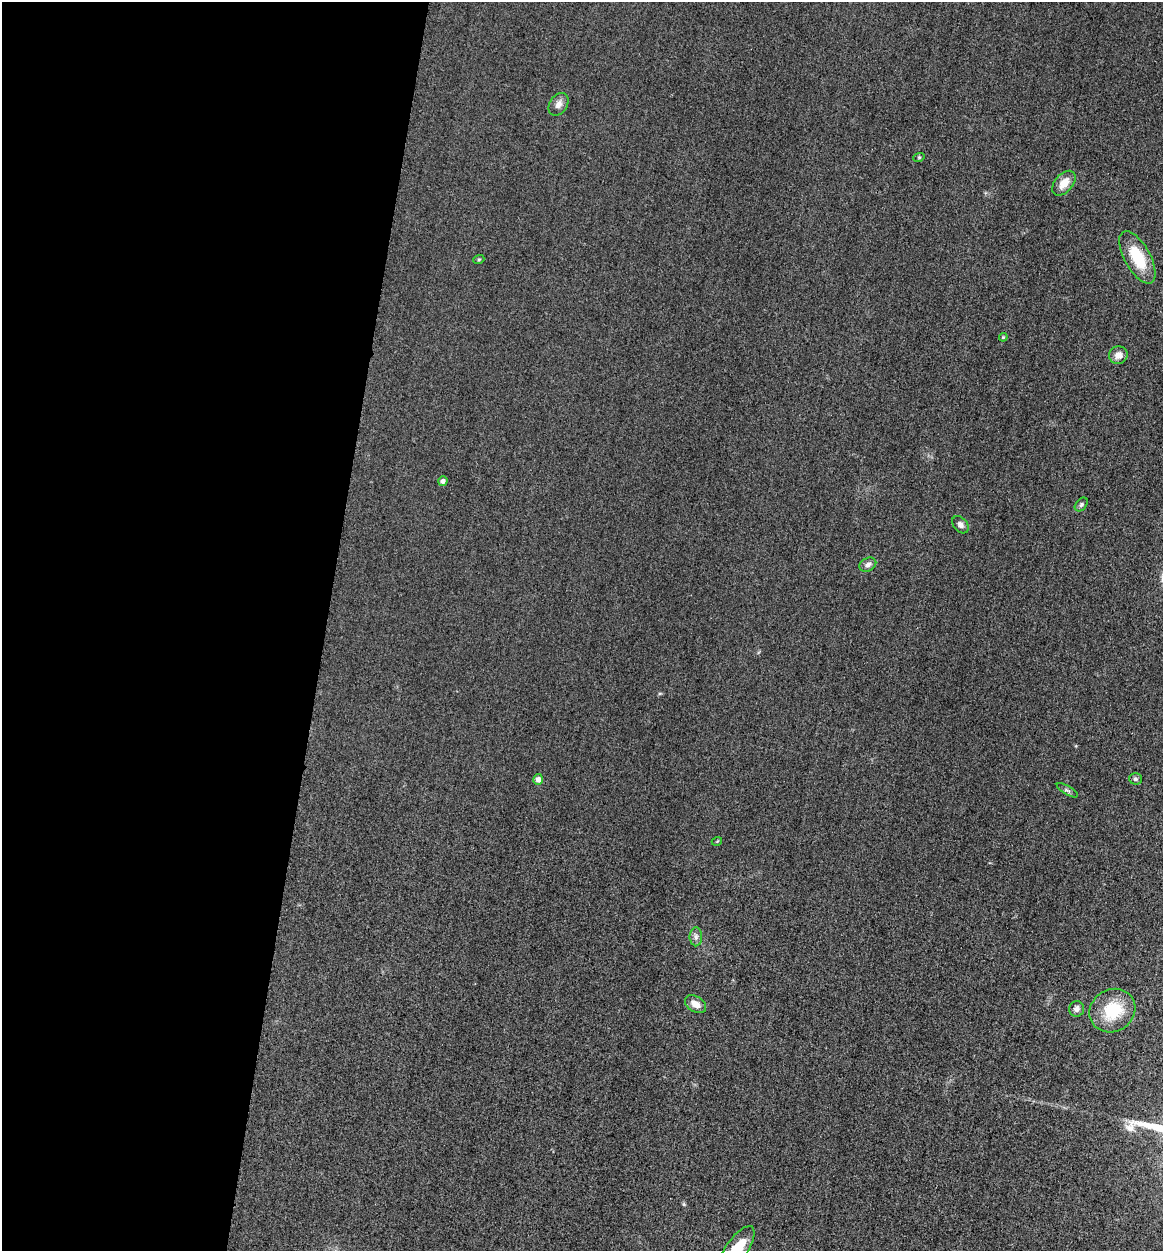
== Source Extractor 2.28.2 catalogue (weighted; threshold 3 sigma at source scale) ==
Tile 5 of 4 x 4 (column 1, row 2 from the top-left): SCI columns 267-1427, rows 2521-3769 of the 5058 x 5038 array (HDU 1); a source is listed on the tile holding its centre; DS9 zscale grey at full resolution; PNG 1165 x 1253 px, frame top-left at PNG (2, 2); each listed source drawn as its Kron ellipse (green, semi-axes under 4 px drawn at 4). Shown black and unused: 28% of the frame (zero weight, under 3 of 4 exposures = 3% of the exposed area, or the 3 px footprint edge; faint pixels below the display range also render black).
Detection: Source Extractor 2.28.2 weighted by HDU 2 'WHT'; one run over the whole footprint, this tile lists its part. Background 0.0723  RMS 0.017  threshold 0.0777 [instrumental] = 3 sigma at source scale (4.5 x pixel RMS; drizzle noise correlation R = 1.50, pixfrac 1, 0.05/0.05 arcsec/px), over >= 5 px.
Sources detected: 20; all 20 listed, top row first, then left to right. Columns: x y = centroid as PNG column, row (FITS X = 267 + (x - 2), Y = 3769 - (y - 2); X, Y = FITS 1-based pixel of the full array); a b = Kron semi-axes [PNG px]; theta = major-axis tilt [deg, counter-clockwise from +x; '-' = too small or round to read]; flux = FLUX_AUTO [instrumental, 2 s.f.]
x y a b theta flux
559 104 12 8 56 9.7
919 157 6 3 18 1.8
1064 183 14 9 49 20
1137 257 29 13 -61 62
479 259 6 3 19 1.8
1003 337 4 3 - 1.7
1118 355 9 9 - 11
443 481 5 4 - 5.7
1081 504 8 5 49 3.4
960 525 10 6 -49 6.9
868 565 9 6 27 7
538 779 5 5 - 9.1
1135 779 6 5 - 3.7
1067 790 12 3 -31 3.2
717 841 5 3 - 1.4
696 937 9 6 90 6.2
696 1004 11 7 -32 14
1077 1009 8 7 - 6.8
1112 1011 24 21 31 67
736 1250 28 11 55 49
Isophote crosses this tile's border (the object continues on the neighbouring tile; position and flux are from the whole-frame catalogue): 1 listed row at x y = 736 1250